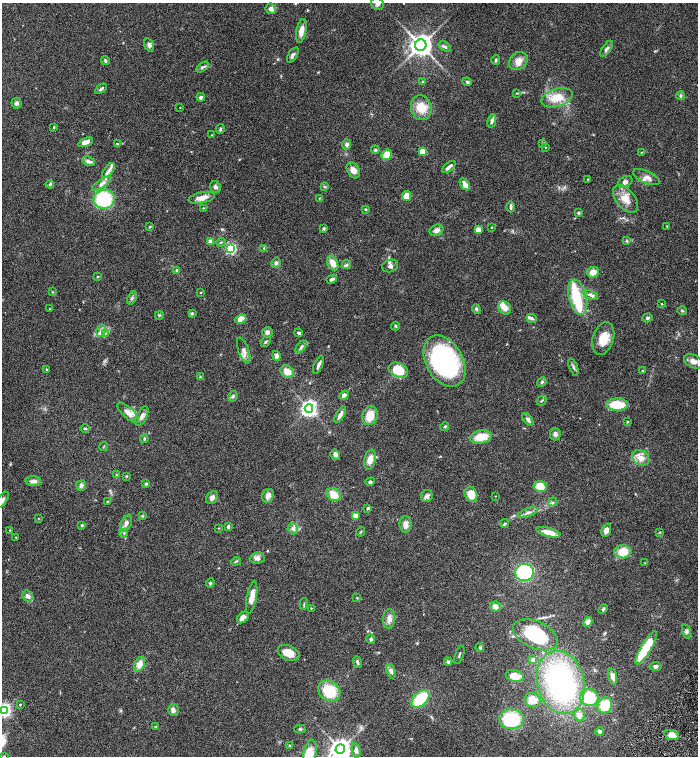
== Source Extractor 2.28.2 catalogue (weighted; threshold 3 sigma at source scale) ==
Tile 6 of 4 x 4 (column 2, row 2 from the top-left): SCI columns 1694-3084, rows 3013-4519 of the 6026 x 6028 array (HDU 1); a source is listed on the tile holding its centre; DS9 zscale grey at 2 x 2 block average (1 PNG px = mean of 2 x 2 image px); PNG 700 x 758 px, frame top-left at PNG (2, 3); each listed source drawn as its Kron ellipse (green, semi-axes under 4 px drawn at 4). Shown black and unused: <1% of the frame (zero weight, under 4 of 8 exposures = <1% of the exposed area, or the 3 px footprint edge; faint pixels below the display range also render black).
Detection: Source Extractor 2.28.2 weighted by HDU 2 'WHT'; one run over the whole footprint, this tile lists its part. Background 0.0687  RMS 0.0044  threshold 0.0178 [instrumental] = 3 sigma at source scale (4.09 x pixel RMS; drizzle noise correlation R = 1.36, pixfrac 0.8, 0.05/0.05 arcsec/px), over >= 5 px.
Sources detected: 232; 1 inside a brighter object's white glare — neither listed nor drawn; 15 inside a brighter listed object's ellipse — not listed separately; the other 216 listed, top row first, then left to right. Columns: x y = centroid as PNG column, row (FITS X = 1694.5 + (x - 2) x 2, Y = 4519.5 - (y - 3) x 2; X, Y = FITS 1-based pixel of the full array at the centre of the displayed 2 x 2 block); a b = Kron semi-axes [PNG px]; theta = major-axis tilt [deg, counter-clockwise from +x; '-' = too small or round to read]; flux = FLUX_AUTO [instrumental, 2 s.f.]
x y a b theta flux
377 4 7 6 - 2.9
271 9 5 5 - 3.9
301 31 12 5 79 8.2
149 45 7 4 -70 2.6
421 45 6 5 - 750
445 47 7 3 -35 1.9
607 49 9 4 55 3.1
293 55 9 3 58 2.6
496 60 5 3 - 1.3
105 61 4 3 - 1.3
518 61 10 8 41 7.7
202 67 7 3 35 2
422 82 4 3 - 1
467 82 5 4 - 1.5
101 89 6 3 34 1.9
517 93 4 3 - 0.77
680 96 4 4 - 1.3
201 97 4 3 - 2.3
557 98 16 9 17 16
17 103 5 5 - 1.9
180 107 2 2 - 0.33
421 108 12 10 -80 17
492 121 7 4 79 2.8
54 127 3 2 - 0.73
220 129 5 3 - 1.3
212 135 3 2 - 0.39
86 142 8 4 23 6.8
542 143 3 3 - 0.68
118 144 3 3 - 0.71
347 145 5 4 - 2.6
546 147 2 2 - 0.44
375 150 4 4 - 1.5
423 152 3 3 - 25
641 152 3 2 - 0.49
387 155 6 5 - 13
89 161 7 4 -24 2.6
449 167 8 3 38 3.3
108 170 9 3 51 3.3
353 170 8 6 -61 6.3
646 177 14 6 -24 5.8
588 179 3 2 - 0.45
625 182 8 5 29 3.2
50 184 4 3 - 1.3
102 184 11 4 33 3.6
465 184 6 4 -58 5.4
215 187 6 5 - 2.3
324 187 3 2 - 0.72
407 196 5 4 - 11
202 198 13 5 11 8.9
319 198 2 2 - 0.47
104 199 10 9 - 57
625 199 16 9 -51 12
511 207 5 3 - 2
203 208 3 2 - 0.52
365 209 3 3 - 0.72
578 213 3 3 - 1.6
667 226 2 2 - 0.58
150 227 3 3 - 0.63
491 227 3 2 - 0.52
324 228 4 3 - 1.3
478 229 3 2 - 16
436 230 7 5 24 4.3
210 241 3 2 - 14
627 241 4 3 - 0.97
221 242 5 2 - 0.82
264 248 3 3 - 0.86
231 249 3 3 - 130
276 263 5 4 - 2.1
333 263 8 5 -63 8.8
346 265 4 4 - 1.6
390 266 8 6 15 3.4
177 270 4 3 - 1.5
593 272 6 5 - 7.1
98 277 2 2 - 0.64
332 279 5 3 - 2.7
52 292 3 2 - 0.54
201 292 2 2 - 0.66
590 295 8 4 -21 3.1
578 297 18 9 -76 19
132 298 7 3 71 1.7
662 304 3 2 - 0.6
505 308 7 5 -54 6.1
50 309 3 3 - 0.8
476 309 5 4 - 1.7
682 311 4 3 - 1
192 313 4 3 - 1.1
159 315 4 3 - 1.1
532 318 5 3 - 2.3
648 318 5 4 - 1.8
241 319 6 4 21 11
395 326 4 3 - 1.1
101 331 6 4 75 3.1
267 332 5 5 - 3.1
106 333 4 3 - 1.3
299 333 4 3 - 1.9
603 338 17 10 72 16
266 342 6 3 52 1.3
301 347 7 3 45 2.1
244 350 14 5 -70 4.6
276 356 5 3 - 3.5
444 361 27 18 -60 130
693 361 10 6 -27 4.9
319 365 9 3 66 3
573 367 9 2 -70 1.8
46 369 3 2 - 0.5
398 370 10 7 -25 23
643 371 3 3 - 0.92
287 372 7 5 -40 8.1
200 377 3 2 - 0.77
542 382 5 4 - 1.5
344 395 5 4 - 3
233 396 5 3 - 1.4
541 401 5 2 - 1
617 405 11 6 0 25
309 408 4 4 - 360
128 413 13 5 -42 6.2
340 415 9 3 60 4.2
142 416 11 5 64 4.3
370 416 10 7 72 15
528 420 7 4 -53 2.4
627 422 3 2 - 0.64
445 426 4 3 - 1.1
85 428 4 3 - 1
555 434 6 5 - 2.9
481 437 11 6 12 17
144 439 4 3 - 1.2
104 447 4 2 - 0.6
335 455 5 4 - 3.1
641 458 9 7 -31 8.1
370 460 10 5 77 8.1
117 475 3 2 - 0.66
126 476 3 3 - 0.68
33 481 8 5 -1 4.5
370 482 5 3 - 1.6
146 484 3 3 - 1.4
81 485 5 5 - 2.9
540 486 6 5 - 16
333 494 7 6 - 13
471 494 8 6 -68 12
268 496 7 5 67 4.8
427 496 6 5 - 2.7
495 496 2 2 - 0.4
212 498 7 5 55 3.7
2 500 9 4 58 2.7
107 501 3 2 - 0.52
553 502 4 2 - 0.96
368 508 4 3 - 1.1
528 513 10 3 20 2.9
142 516 4 3 - 0.8
355 516 4 3 - 5.8
38 519 3 2 - 0.46
126 523 9 5 65 4
504 524 4 3 - 1.2
82 525 3 3 - 1.3
405 525 8 6 -85 5.6
228 527 4 3 - 1.6
219 528 3 2 - 0.43
293 529 6 5 - 2.8
10 530 3 2 - 0.52
606 530 7 4 70 4.5
361 532 5 2 - 0.74
548 532 12 4 -14 11
660 532 3 2 - 0.59
124 533 4 3 - 1.5
16 537 3 2 - 0.59
623 552 8 6 1 15
257 558 7 5 5 4.1
236 561 5 2 - 0.94
645 563 3 2 - 0.54
524 572 9 8 - 65
210 583 5 3 - 1.2
28 596 6 5 - 4.2
252 598 16 5 79 10
357 598 3 2 - 0.46
304 604 6 2 87 0.86
495 607 5 5 - 4.4
311 608 2 2 - 0.44
603 609 5 3 - 1.4
243 617 7 5 42 4.3
389 619 10 6 85 5.8
588 622 5 4 - 4.8
686 632 7 4 -76 2.2
535 635 23 13 -24 65
371 639 4 3 - 1.6
480 648 5 4 - 1.4
646 648 19 5 59 43
289 653 11 7 -22 11
459 655 9 2 70 1.2
533 660 3 3 - 6.2
357 662 6 3 -70 1.8
448 662 4 4 - 1.6
139 664 8 5 65 7.9
655 666 6 4 5 2.3
391 671 7 4 -66 3.3
515 676 9 6 -15 9.3
612 676 8 4 -75 4.4
561 683 32 23 -76 180
329 691 12 9 -37 28
589 697 9 8 - 27
420 699 10 6 44 38
532 700 8 7 - 12
20 705 2 2 - 1.2
605 705 8 7 - 26
4 710 4 4 - 250
173 710 6 5 - 3.3
579 715 6 5 - 4.7
511 719 12 10 -2 48
156 726 3 2 - 0.64
300 729 5 3 - 1.3
600 732 4 4 - 2.1
672 735 7 5 -16 7
290 746 3 3 - 0.94
340 749 5 5 - 710
356 750 7 4 -82 4
310 754 14 6 77 12
4 756 3 2 - 0.67
Isophote crosses this tile's border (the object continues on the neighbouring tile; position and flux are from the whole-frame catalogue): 6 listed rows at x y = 377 4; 2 500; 4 710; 340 749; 310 754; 4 756